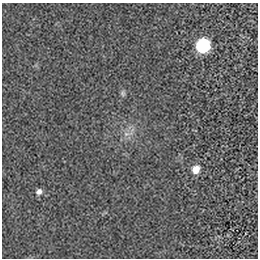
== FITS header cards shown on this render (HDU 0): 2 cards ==
NAXIS1  =                  256 / length of data axis 1
NAXIS2  =                  256 / length of data axis 2

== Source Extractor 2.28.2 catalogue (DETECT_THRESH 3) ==
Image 256 x 256 px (HDU 0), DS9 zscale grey, 1 PNG px = 1 image px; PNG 260 x 260 px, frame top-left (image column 1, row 256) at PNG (2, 3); no overlay
Background -9.96e-05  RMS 0.0028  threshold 0.00832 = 3 sigma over >= 5 px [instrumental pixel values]
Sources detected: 5; all 5 listed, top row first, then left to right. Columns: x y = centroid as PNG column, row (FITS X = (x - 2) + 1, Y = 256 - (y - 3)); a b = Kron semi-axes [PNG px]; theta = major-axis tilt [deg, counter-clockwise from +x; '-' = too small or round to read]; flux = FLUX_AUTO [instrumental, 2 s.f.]
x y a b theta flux
203 45 9 8 - 21
123 93 8 6 69 0.43
126 134 10 6 17 1
196 169 9 8 - 2
39 192 8 7 - 0.79